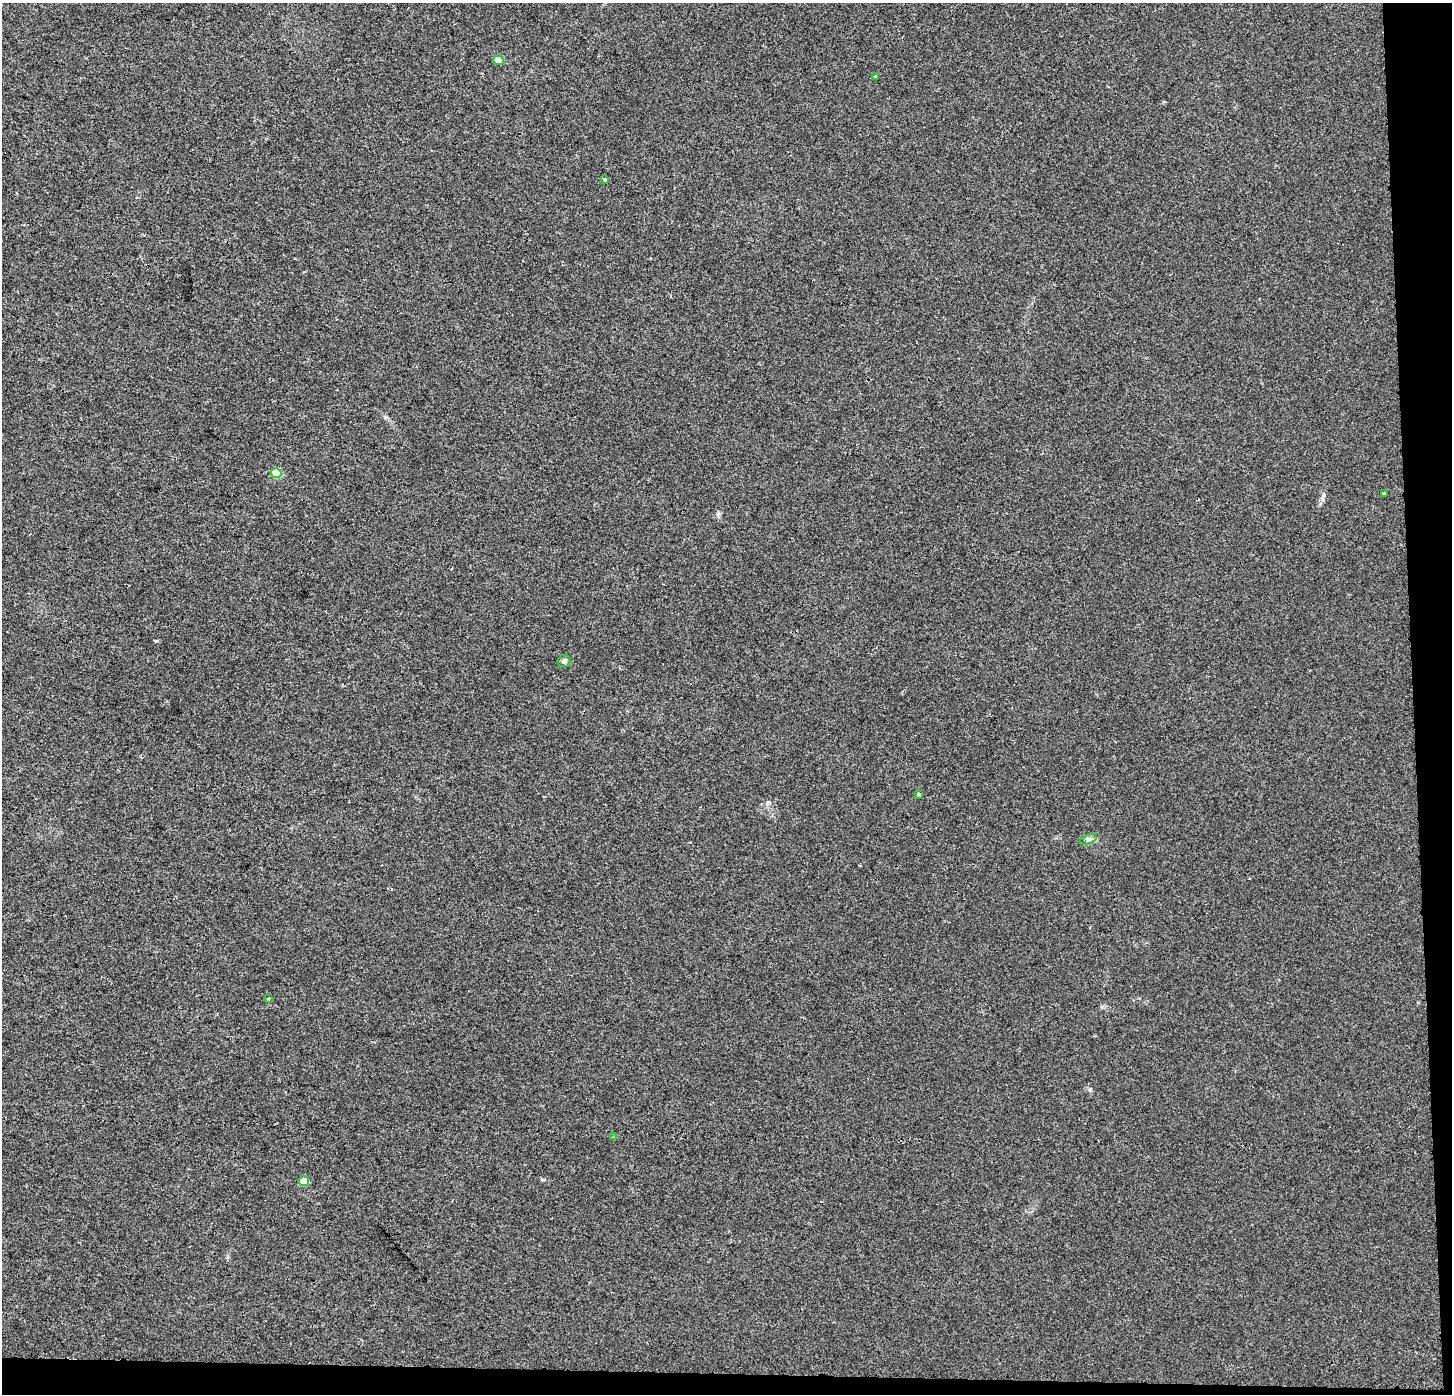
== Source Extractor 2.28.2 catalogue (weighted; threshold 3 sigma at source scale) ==
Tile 9 of 3 x 3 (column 3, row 3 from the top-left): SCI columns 2947-4396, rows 1-1392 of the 4444 x 4184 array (HDU 1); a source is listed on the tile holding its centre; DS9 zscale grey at full resolution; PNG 1454 x 1396 px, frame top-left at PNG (2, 3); each listed source drawn as its Kron ellipse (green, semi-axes under 4 px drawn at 4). Shown black and unused: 4% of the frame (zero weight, under 2 of 3 exposures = <1% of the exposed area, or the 3 px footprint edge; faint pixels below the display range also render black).
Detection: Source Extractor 2.28.2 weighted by HDU 2 'WHT'; one run over the whole footprint, this tile lists its part. Background 0.00431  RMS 0.0046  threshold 0.0206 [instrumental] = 3 sigma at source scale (4.5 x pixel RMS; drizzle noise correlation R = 1.50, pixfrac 1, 0.0396/0.0396 arcsec/px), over >= 5 px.
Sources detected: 12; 1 cosmic-ray / hot-pixel residue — neither listed nor drawn; the other 11 listed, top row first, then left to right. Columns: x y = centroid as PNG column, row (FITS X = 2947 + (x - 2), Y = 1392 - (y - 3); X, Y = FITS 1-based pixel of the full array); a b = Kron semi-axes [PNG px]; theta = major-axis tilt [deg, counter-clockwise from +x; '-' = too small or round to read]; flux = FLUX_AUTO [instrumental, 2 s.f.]
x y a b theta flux
498 60 5 5 - 6.5
876 77 3 3 - 1.1
604 179 4 3 - 1.3
276 473 5 5 - 14
1384 493 4 3 - 2.8
564 661 6 6 - 1.2
918 794 3 3 - 1.1
1088 839 9 4 22 1.3
268 999 3 3 - 0.82
613 1137 3 3 - 0.39
304 1181 5 4 - 11
Unlisted compact peaks at least as high as the median listed source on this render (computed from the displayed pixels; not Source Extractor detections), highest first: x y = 1090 1089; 1324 495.